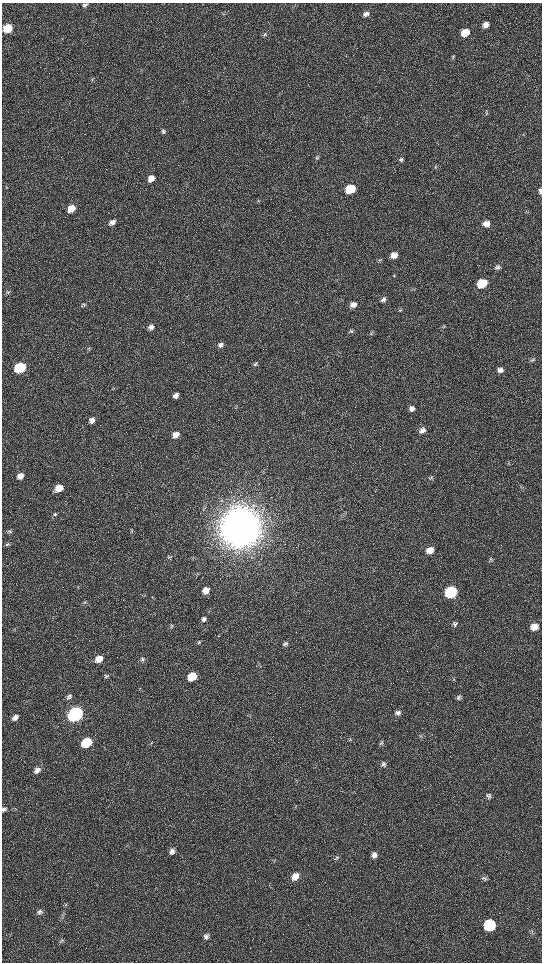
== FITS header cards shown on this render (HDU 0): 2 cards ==
NAXIS1  =                 1080 / length of data axis 1
NAXIS2  =                 1920 / length of data axis 2

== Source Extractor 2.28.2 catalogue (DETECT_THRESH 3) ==
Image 1080 x 1920 px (HDU 0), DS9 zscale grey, zoomed out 1/2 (1 PNG px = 2 x 2 image px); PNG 544 x 964 px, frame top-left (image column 1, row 1919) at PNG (2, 3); no overlay
Background 517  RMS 35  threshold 105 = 3 sigma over >= 5 px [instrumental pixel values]
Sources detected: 96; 4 cannot appear on this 1/2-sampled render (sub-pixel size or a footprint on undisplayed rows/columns) and are not listed; the other 92 listed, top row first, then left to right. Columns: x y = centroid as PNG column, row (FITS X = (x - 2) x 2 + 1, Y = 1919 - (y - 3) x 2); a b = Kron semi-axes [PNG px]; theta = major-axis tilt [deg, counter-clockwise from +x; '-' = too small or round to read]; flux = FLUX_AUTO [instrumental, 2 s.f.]
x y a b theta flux
85 5 6 5 - 1.9e+04
366 14 7 6 - 2.8e+04
486 25 7 6 - 4.5e+04
7 28 7 6 - 2.0e+05
465 32 8 6 36 1.2e+05
265 34 6 5 - 1.3e+04
453 57 7 3 60 8.9e+03
486 112 7 4 88 1.2e+04
163 131 6 5 - 1.3e+04
317 157 7 4 70 1.2e+04
401 159 6 5 - 1.2e+04
435 167 6 3 -45 1.0e+04
151 178 6 6 - 5.9e+04
6 187 4 3 - 5.7e+03
350 189 6 5 - 4.0e+05
541 191 7 4 -90 2.6e+04
71 208 7 5 39 1.1e+05
112 222 7 5 44 3.9e+04
486 223 6 6 - 5.0e+04
394 255 7 6 - 6.7e+04
497 267 7 6 - 2.2e+04
394 276 4 3 - 6.7e+03
482 283 7 5 30 3.3e+05
8 292 5 4 - 1.1e+04
383 299 7 6 - 2.5e+04
83 305 6 4 19 1.2e+04
353 305 7 6 - 4.2e+04
400 310 6 3 31 1.0e+04
151 327 7 6 - 3.1e+04
351 331 6 4 -50 1.3e+04
371 334 4 2 - 5.6e+03
221 345 7 6 - 2.7e+04
89 349 5 4 - 9.0e+03
532 360 7 4 22 1.3e+04
255 364 8 4 51 1.6e+04
20 367 7 5 30 9.2e+05
500 370 7 6 - 3.0e+04
176 395 6 5 - 3.5e+04
411 408 7 7 - 2.8e+04
92 420 6 5 - 3.3e+04
422 430 7 6 - 3.3e+04
176 434 7 5 40 5.7e+04
508 463 3 3 - 7.1e+03
20 476 7 6 - 4.5e+04
431 478 7 4 52 1.2e+04
59 488 7 5 32 1.2e+05
54 514 7 4 20 1.4e+04
240 527 15 13 29 3.0e+07
132 529 5 3 - 7.1e+03
10 531 7 5 81 1.5e+04
7 544 6 5 - 1.3e+04
430 550 7 6 - 7.2e+04
169 557 5 4 - 1.0e+04
491 559 4 3 - 9.3e+03
78 586 3 2 - 4.1e+03
206 590 6 6 - 6.4e+04
451 592 7 6 - 9.3e+05
85 602 5 2 - 5.1e+03
204 619 6 5 - 2.1e+04
455 623 7 6 - 1.9e+04
171 626 6 5 - 1.3e+04
534 627 7 6 - 7.2e+04
199 642 5 4 - 1.2e+04
285 643 7 6 - 1.7e+04
99 659 7 5 33 8.4e+04
142 660 6 4 75 1.4e+04
107 676 6 4 41 1.2e+04
192 676 6 5 - 1.9e+05
453 679 4 3 - 6.4e+03
69 696 7 6 - 2.0e+04
459 697 7 6 - 2.0e+04
398 713 7 6 - 2.8e+04
75 714 7 6 - 4.3e+06
15 717 7 6 - 3.6e+04
87 743 7 5 38 4.4e+05
381 743 7 5 44 1.4e+04
383 764 7 7 - 2.1e+04
37 770 8 6 47 3.8e+04
489 796 7 6 - 2.0e+04
4 809 6 5 - 1.7e+04
172 851 7 6 - 2.9e+04
374 855 7 6 - 3.3e+04
337 858 8 3 71 1.2e+04
295 876 9 7 43 6.5e+04
485 878 8 4 -30 1.5e+04
66 905 4 2 - 4.8e+03
40 912 7 6 - 2.1e+04
63 915 4 2 - 7.5e+03
490 925 7 7 - 5.9e+05
532 931 5 3 - 1.0e+04
206 936 7 6 - 2.3e+04
61 940 5 3 - 1.0e+04
At the frame edge (FLAGS 8, measured only in part): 2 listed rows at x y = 541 191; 4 809
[4 sub-pixel or undisplayed-footprint detections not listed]